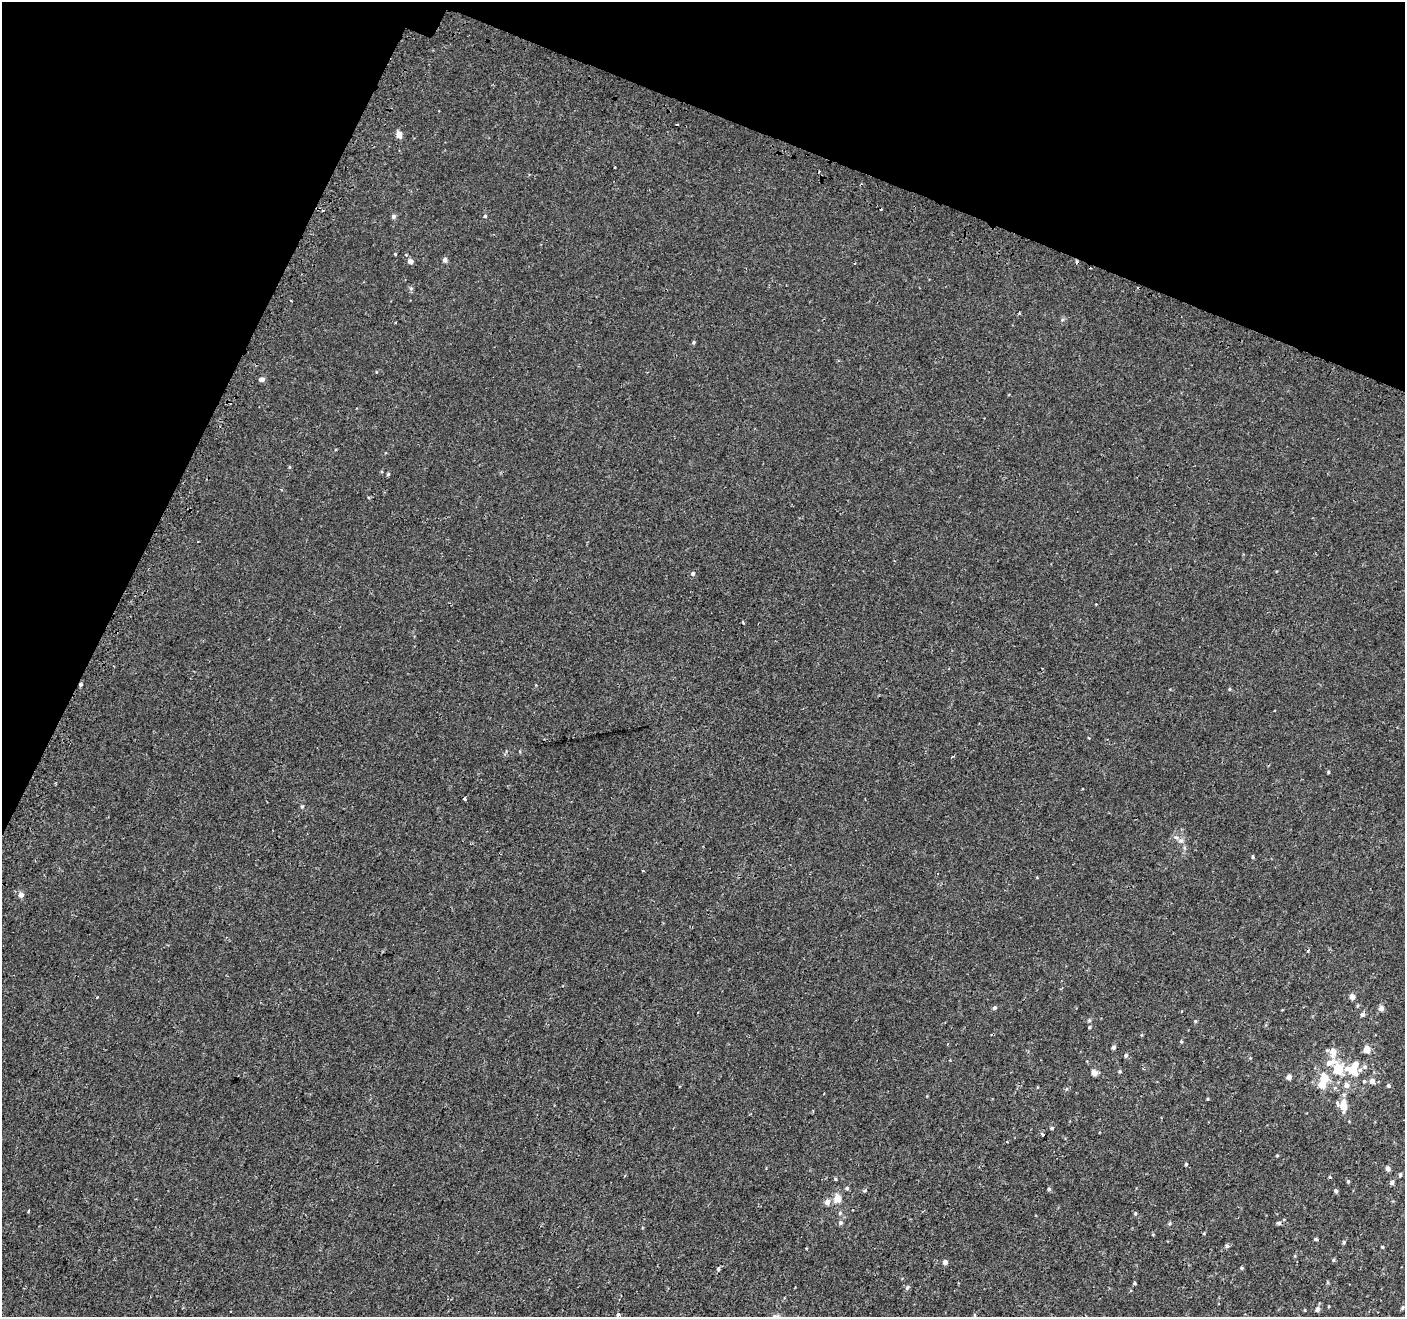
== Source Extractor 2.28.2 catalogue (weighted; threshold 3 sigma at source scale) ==
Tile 2 of 4 x 4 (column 2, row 1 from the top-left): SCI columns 1460-2862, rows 4203-5517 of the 5715 x 5844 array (HDU 1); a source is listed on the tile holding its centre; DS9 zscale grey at full resolution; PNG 1407 x 1319 px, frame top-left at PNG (2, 2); no overlay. Shown black and unused: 20% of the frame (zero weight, under 2 of 3 exposures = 3% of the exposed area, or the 3 px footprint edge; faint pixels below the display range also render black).
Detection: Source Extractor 2.28.2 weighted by HDU 2 'WHT'; one run over the whole footprint, this tile lists its part. Background 5.43e-04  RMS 0.0031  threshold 0.0141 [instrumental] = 3 sigma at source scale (4.5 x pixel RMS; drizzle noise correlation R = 1.50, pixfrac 1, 0.0396/0.0396 arcsec/px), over >= 5 px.
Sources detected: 97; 1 inside a brighter object's white glare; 8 cosmic-ray / hot-pixel residue — not listed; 1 inside a brighter listed object's ellipse — not listed separately; the other 87 listed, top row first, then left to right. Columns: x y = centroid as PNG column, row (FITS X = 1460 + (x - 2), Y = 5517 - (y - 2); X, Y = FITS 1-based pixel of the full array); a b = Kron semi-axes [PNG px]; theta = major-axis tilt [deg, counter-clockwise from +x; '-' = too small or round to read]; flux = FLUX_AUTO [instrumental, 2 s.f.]
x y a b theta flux
399 135 5 4 - 3.2
394 216 5 5 - 0.81
485 216 5 4 - 0.38
395 254 4 3 - 0.24
445 260 5 4 - 1.1
410 261 6 5 - 1.3
411 288 6 5 - 0.5
693 342 4 4 - 0.44
262 379 7 5 7 0.92
289 467 5 3 - 0.29
388 474 4 4 - 0.38
281 490 3 3 - 0.31
693 573 5 5 - 0.66
81 684 3 3 - 2.8
1229 689 5 3 - 0.3
1089 738 4 2 - 0.21
1328 772 4 3 - 0.33
464 799 3 3 - 1.3
302 806 6 5 - 0.49
1176 837 10 6 -23 1.2
1253 857 4 4 - 0.39
643 871 3 2 - 0.37
21 895 5 5 - 1.9
97 997 4 2 - 0.22
1352 997 5 5 - 1.8
994 1008 5 4 - 0.64
1381 1008 5 5 - 1.4
1362 1014 5 5 - 0.78
1089 1020 5 5 - 0.4
1195 1021 5 4 - 0.35
1089 1027 4 3 - 0.4
1181 1041 4 4 - 0.31
947 1044 4 2 - 0.22
1113 1047 5 4 - 0.79
1367 1049 5 4 - 4.7
1333 1051 7 7 - 3.8
1126 1055 5 4 - 0.61
1330 1062 18 8 16 3.4
1338 1069 6 6 - 12
1353 1069 16 14 84 8.4
1120 1071 5 4 - 0.36
1094 1073 6 5 - 2
1289 1077 5 4 - 1.6
1364 1081 5 5 - 0.4
1372 1081 5 5 - 2.2
1322 1084 7 6 - 4.3
1346 1085 7 6 - 1.4
1388 1085 5 4 - 0.58
1066 1089 5 5 - 0.44
1207 1099 3 3 - 0.29
1343 1106 9 7 -70 6
1052 1128 5 4 - 0.34
1042 1135 3 3 - 0.75
1277 1155 4 4 - 0.26
1186 1164 4 4 - 0.34
1388 1169 4 4 - 1.6
1400 1175 4 4 - 0.55
1330 1177 3 3 - 0.71
835 1179 4 4 - 0.37
1348 1181 5 4 - 0.5
1392 1182 5 5 - 0.75
847 1188 5 5 - 0.53
1049 1189 4 4 - 0.47
1336 1191 4 4 - 0.7
838 1199 6 5 - 4.8
827 1202 6 5 - 1.9
28 1211 3 3 - 1.2
840 1213 5 5 - 0.52
1135 1213 5 3 - 0.33
841 1223 5 5 - 0.72
1170 1223 6 3 72 0.37
1279 1223 6 5 - 0.59
1316 1239 4 3 - 0.45
1344 1242 4 4 - 0.4
1227 1246 5 4 - 0.65
1382 1247 4 4 - 0.36
1333 1260 5 4 - 0.39
945 1262 4 4 - 1.7
718 1268 5 4 - 0.54
1241 1268 4 4 - 0.4
1327 1282 5 3 - 0.32
1134 1283 3 3 - 0.39
907 1287 7 5 51 0.57
1329 1306 4 2 - 0.24
1402 1307 5 4 - 0.39
1317 1309 5 4 - 1.3
619 1315 5 4 - 0.82
Overlapping masked pixels (flux is a lower limit): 1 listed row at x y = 81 684